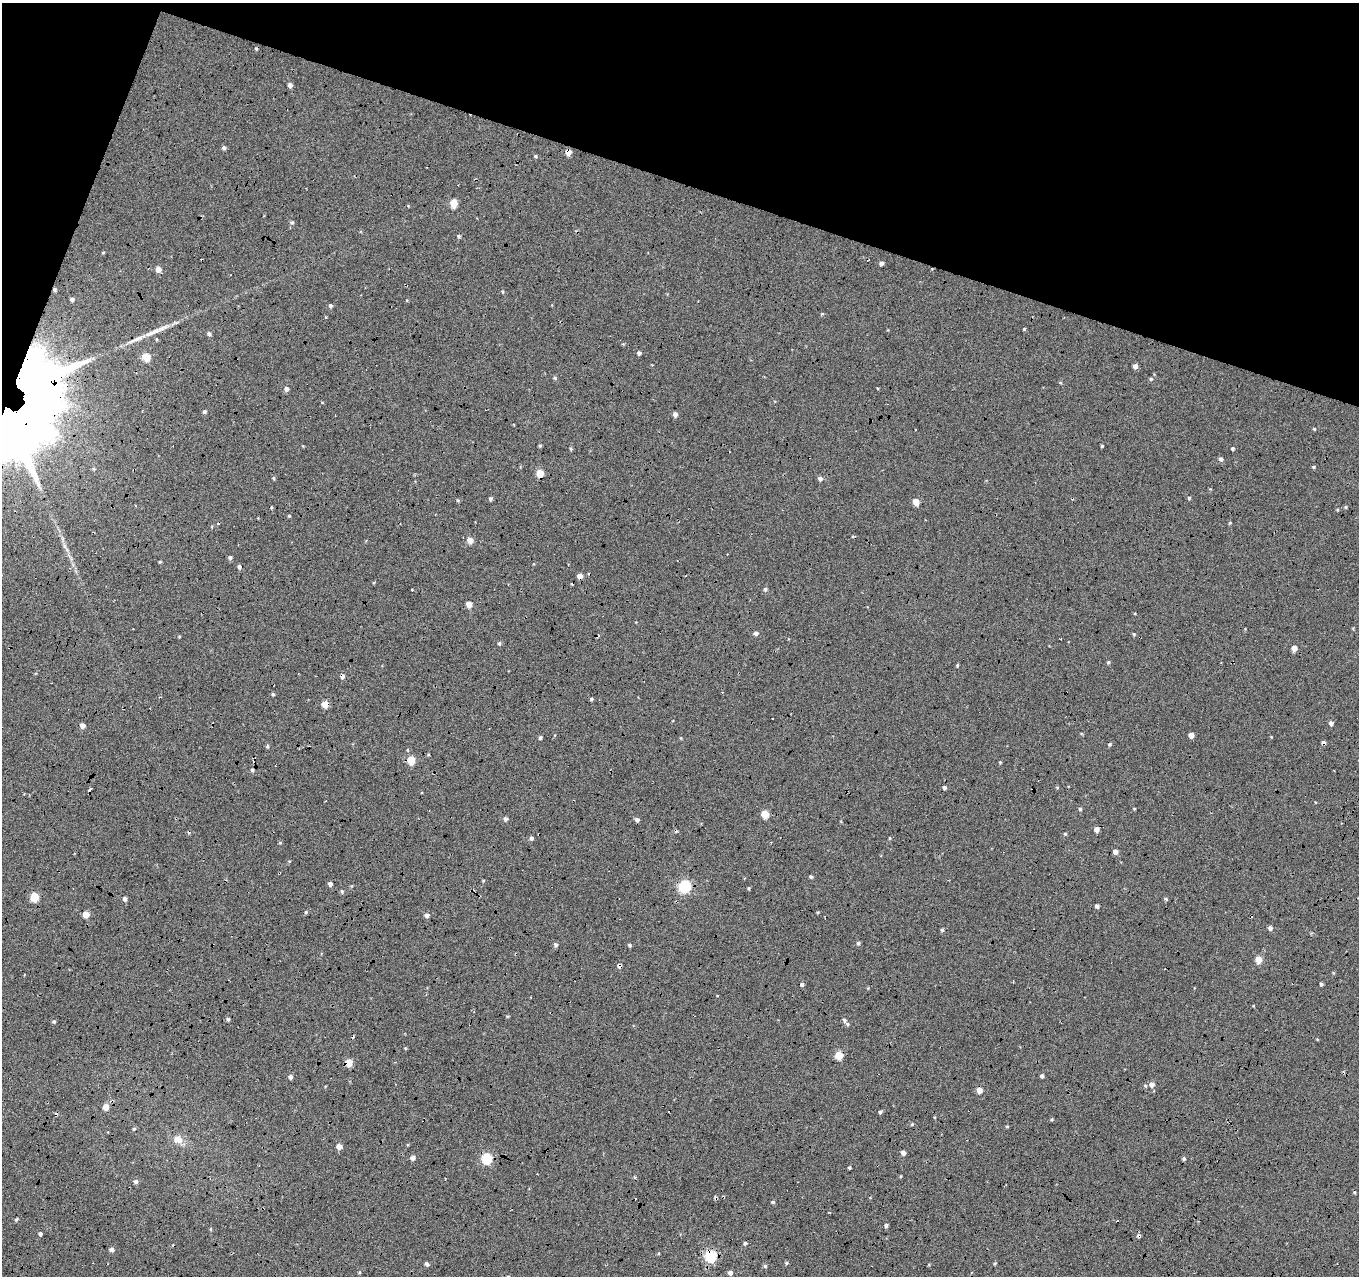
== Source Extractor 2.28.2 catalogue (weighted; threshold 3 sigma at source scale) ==
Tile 2 of 4 x 4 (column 2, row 1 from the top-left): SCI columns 1384-2740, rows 4113-5386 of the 5467 x 5614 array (HDU 1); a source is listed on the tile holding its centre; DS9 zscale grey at full resolution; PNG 1361 x 1278 px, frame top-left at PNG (2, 3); no overlay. Shown black and unused: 17% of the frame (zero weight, under 5 of 17 exposures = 2% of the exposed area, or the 3 px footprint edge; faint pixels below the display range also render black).
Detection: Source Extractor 2.28.2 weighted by HDU 2 'WHT'; one run over the whole footprint, this tile lists its part. Background -0.198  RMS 0.13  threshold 0.535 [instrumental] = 3 sigma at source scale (4.09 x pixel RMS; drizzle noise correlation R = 1.36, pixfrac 0.8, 0.0396/0.0396 arcsec/px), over >= 5 px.
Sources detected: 166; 2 inside a brighter object's white glare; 11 cosmic-ray / hot-pixel residue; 2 long thin detections or spike segments (spike, bleed or trail) — not listed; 1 inside a brighter listed object's ellipse — not listed separately; the other 150 listed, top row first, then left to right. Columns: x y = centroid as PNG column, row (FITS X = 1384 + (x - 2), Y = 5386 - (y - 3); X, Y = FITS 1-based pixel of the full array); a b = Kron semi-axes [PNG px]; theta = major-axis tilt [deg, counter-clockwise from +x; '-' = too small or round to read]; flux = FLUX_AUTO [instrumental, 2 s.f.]
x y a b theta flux
290 85 4 4 - 46
223 148 6 4 -2 24
568 152 5 4 - 120
535 156 4 4 - 17
454 203 5 5 - 260
292 222 6 5 - 21
459 236 5 5 - 21
103 252 5 3 - 12
881 263 5 4 - 34
158 269 5 5 - 82
55 289 5 5 - 25
503 292 5 3 - 12
72 299 5 5 - 42
330 306 4 4 - 27
822 314 5 4 - 12
1024 329 3 3 - 13
209 334 5 5 - 29
156 339 5 3 - 12
639 353 4 4 - 27
146 357 5 5 - 290
1135 366 4 4 - 58
555 378 5 4 - 18
1151 379 5 4 - 18
877 388 4 2 - 8.7
286 389 5 5 - 44
205 411 5 4 - 22
675 414 5 4 - 52
14 421 103 51 65 25000
1314 429 4 4 - 13
540 446 5 4 - 17
1102 446 3 3 - 15
1232 448 4 3 - 21
571 449 5 4 - 13
1221 459 5 5 - 32
1313 467 5 4 - 16
540 473 5 5 - 280
274 478 5 3 - 14
820 478 5 5 - 40
1189 498 4 3 - 19
490 499 4 3 - 27
916 502 5 4 - 130
1345 507 4 4 - 14
1337 510 4 3 - 12
289 516 5 3 - 11
1230 523 4 3 - 12
470 540 5 5 - 96
230 557 4 4 - 29
160 562 4 3 - 14
239 567 5 4 - 34
580 576 5 5 - 80
374 582 4 3 - 10
765 589 5 5 - 23
412 590 3 2 - 8.4
469 604 5 5 - 110
756 633 5 4 - 39
1134 634 4 4 - 14
179 636 4 3 - 9.9
499 643 5 4 - 19
1294 648 5 5 - 81
1108 662 4 4 - 18
957 665 4 3 - 13
342 676 5 5 - 41
273 694 4 4 - 18
591 699 4 4 - 19
325 704 5 5 - 180
1331 723 5 4 - 40
82 725 5 5 - 63
1191 735 4 4 - 80
540 737 4 4 - 23
1323 742 4 3 - 32
267 746 5 4 - 17
408 750 5 3 - 10
411 760 5 5 - 310
1000 762 3 3 - 11
1057 787 5 3 - 10
944 788 4 4 - 28
1080 809 5 4 - 21
1134 809 3 2 - 12
765 814 5 5 - 260
505 819 5 4 - 34
637 820 5 5 - 31
1097 829 5 4 - 63
1065 834 5 4 - 15
531 838 5 5 - 28
890 838 4 3 - 12
1115 852 4 4 - 76
811 877 4 3 - 19
483 881 5 3 - 9.5
330 884 4 4 - 39
685 886 8 6 38 1400
749 888 4 4 - 13
342 891 5 4 - 20
34 897 5 5 - 400
125 899 4 4 - 39
1166 899 5 3 - 17
1097 906 4 4 - 39
306 912 4 4 - 14
86 914 4 4 - 160
426 915 5 4 - 45
1270 928 4 4 - 38
942 930 4 4 - 20
858 943 5 4 - 20
556 945 6 4 -74 20
629 945 4 4 - 19
1259 959 5 4 - 190
619 966 5 5 - 41
802 984 4 4 - 27
1321 984 3 3 - 23
507 1016 5 3 - 11
228 1019 5 4 - 22
844 1020 5 4 - 26
54 1021 4 4 - 20
405 1048 4 3 - 11
839 1055 5 5 - 320
349 1063 5 5 - 240
1042 1076 4 3 - 28
290 1077 5 4 - 36
1152 1085 7 6 - 65
979 1090 4 4 - 100
106 1107 5 5 - 120
880 1112 4 3 - 26
1052 1119 4 3 - 14
912 1124 5 4 - 12
1007 1126 4 3 - 13
134 1129 5 4 - 14
108 1132 3 2 - 9.3
178 1139 13 10 -34 110
339 1146 5 4 - 82
903 1153 4 4 - 56
413 1158 5 5 - 50
487 1159 6 5 - 840
1184 1159 4 4 - 23
849 1167 3 3 - 14
901 1176 4 3 - 9.1
634 1177 4 3 - 8.8
136 1182 5 4 - 37
716 1198 4 4 - 21
773 1202 4 3 - 19
16 1220 4 3 - 17
886 1225 4 4 - 26
40 1234 4 4 - 26
745 1243 5 3 - 15
112 1249 4 4 - 42
710 1256 6 6 - 1300
786 1263 5 4 - 16
427 1264 5 4 - 27
995 1264 4 3 - 14
765 1266 5 4 - 23
360 1272 4 3 - 13
730 1273 6 5 - 35
Overlapping masked pixels (flux is a lower limit): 13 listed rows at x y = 568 152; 55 289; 14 421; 540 473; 580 576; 342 676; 325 704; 1323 742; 619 966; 839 1055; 349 1063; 716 1198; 710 1256
Isophote crosses this tile's border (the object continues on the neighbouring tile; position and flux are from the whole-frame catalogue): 1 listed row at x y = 14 421